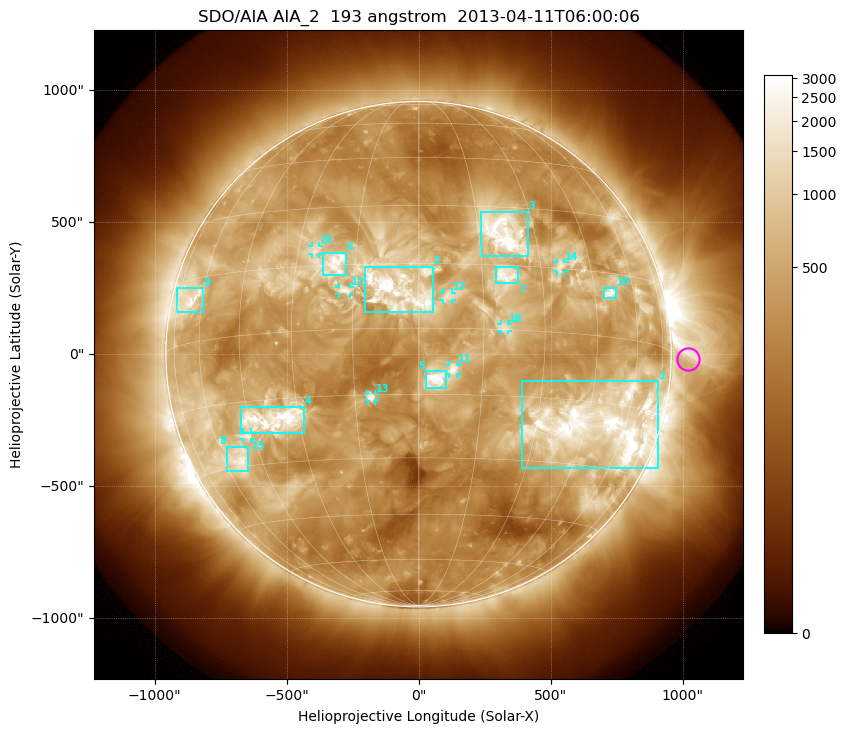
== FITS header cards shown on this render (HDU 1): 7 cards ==
TELESCOP= 'SDO/AIA'
INSTRUME= 'AIA_2'
WAVELNTH=                  193
WAVEUNIT= 'angstrom'
DATE-OBS= '2013-04-11T06:00:06.84'
CTYPE1  = 'HPLN-TAN'
CTYPE2  = 'HPLT-TAN'

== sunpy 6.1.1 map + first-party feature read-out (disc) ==
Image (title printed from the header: SDO/AIA AIA_2  193 angstrom  2013-04-11T06:00:06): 1024 x 1024 px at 2.4 arcsec/px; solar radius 957 arcsec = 399 px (full disc in frame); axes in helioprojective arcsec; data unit not stated in the header (colour bar unlabelled)
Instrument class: DISC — disc imager (sunpy class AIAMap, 193 A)
Bright regions (active regions / flare kernels): reference = the median radial profile (limb darkening/brightening removed); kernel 9 px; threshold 5 sigma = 1038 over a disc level ~373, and >= 1.15x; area >= 12 px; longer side >= 10 px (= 24 arcsec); searched inside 0.97 R_sun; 18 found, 18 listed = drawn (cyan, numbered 1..; 8 of them under ~33 arcsec drawn as corner ticks so the feature stays visible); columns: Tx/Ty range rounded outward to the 5 arcsec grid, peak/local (2 s.f.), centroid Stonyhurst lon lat
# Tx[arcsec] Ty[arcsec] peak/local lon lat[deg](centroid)
1 390..910 -430..-100 13 +50 -20
2 -205..55 155..330 9.7 -4 +9
3 235..415 370..540 12 +21 +23
4 -675..-435 -300..-200 9.9 -37 -20
5 25..105 -130..-65 12 +4 -11
6 -365..-275 300..385 6.8 -20 +15
7 295..380 265..330 5.6 +21 +13
8 -730..-645 -445..-350 7.9 -53 -28
9 -915..-815 160..250 6 -66 +10
10 700..750 210..255 10 +50 +10
11 115..150 -75..-40 5.4 +8 -9
12 -300..-260 225..255 5.9 -17 +9
13 -195..-165 -175..-150 6.3 -11 -16
14 525..555 315..350 4.7 +36 +16
15 -665..-635 -325..-295 5.7 -47 -23
16 -405..-375 380..410 4.5 -25 +19
17 90..130 205..235 4.2 +7 +7
18 310..340 85..115 4.1 +20 +0
Off-limb structures (1.02-1.3 R_sun): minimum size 162 px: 2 found; the strongest spans PA ~230..305 deg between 1.02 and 1.3 R_sun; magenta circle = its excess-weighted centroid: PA ~270 deg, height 1.07 R_sun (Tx ~1020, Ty ~-20 arcsec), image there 2.3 x the reference